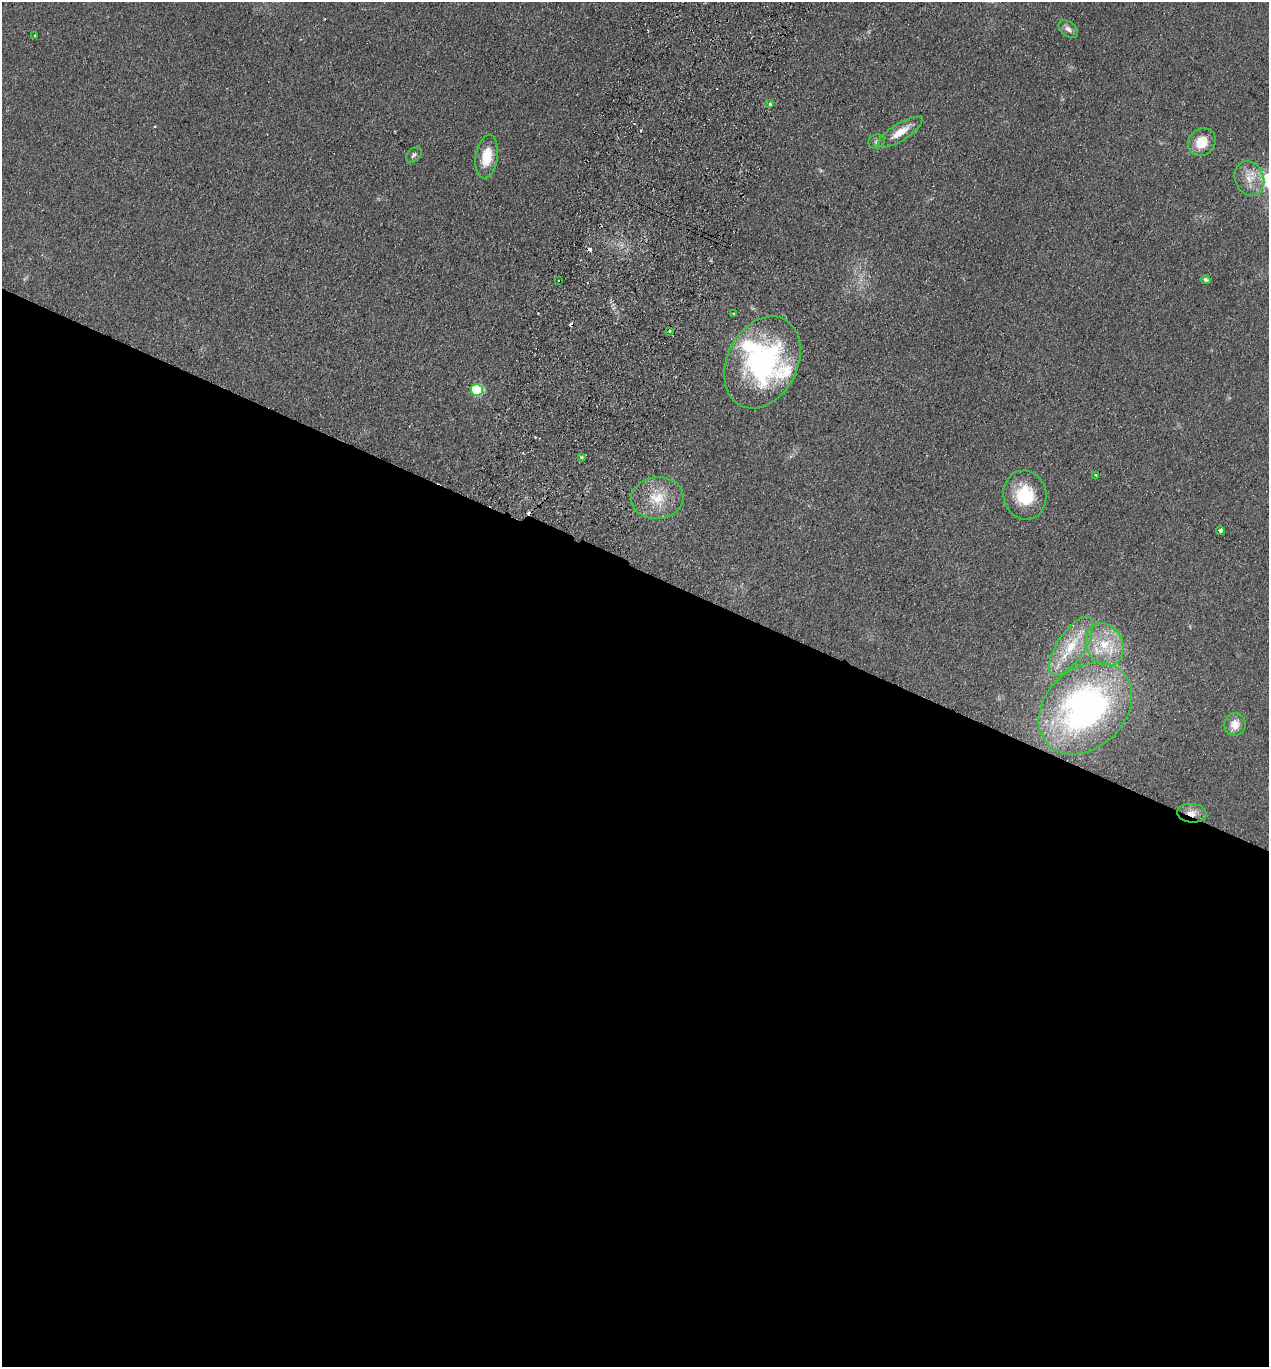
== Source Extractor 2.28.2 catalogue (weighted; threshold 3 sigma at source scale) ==
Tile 14 of 4 x 4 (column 2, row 4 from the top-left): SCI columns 1592-2858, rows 25-1389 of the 5586 x 5508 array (HDU 1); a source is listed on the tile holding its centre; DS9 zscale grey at full resolution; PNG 1271 x 1369 px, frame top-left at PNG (2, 2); each listed source drawn as its Kron ellipse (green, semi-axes under 4 px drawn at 4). Shown black and unused: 58% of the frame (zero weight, under 2 of 3 exposures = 3% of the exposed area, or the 3 px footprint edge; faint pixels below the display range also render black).
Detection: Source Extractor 2.28.2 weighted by HDU 2 'WHT'; one run over the whole footprint, this tile lists its part. Background 0.0768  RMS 0.0083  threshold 0.0373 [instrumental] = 3 sigma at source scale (4.5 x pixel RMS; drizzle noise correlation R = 1.50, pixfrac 1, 0.05/0.05 arcsec/px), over >= 5 px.
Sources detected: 34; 6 cosmic-ray / hot-pixel residue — neither listed nor drawn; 3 inside a brighter listed object's ellipse — not listed separately; the other 25 listed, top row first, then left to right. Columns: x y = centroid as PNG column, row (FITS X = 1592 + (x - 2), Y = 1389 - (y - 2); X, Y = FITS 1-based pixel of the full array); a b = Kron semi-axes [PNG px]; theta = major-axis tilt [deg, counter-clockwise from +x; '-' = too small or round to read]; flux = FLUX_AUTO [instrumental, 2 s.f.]
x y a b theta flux
1068 29 11 7 -39 3.6
34 35 3 2 - 0.67
770 104 3 3 - 3.7
900 132 26 8 32 13
877 142 8 7 - 2.4
1202 142 15 13 47 16
414 155 9 6 47 2.1
487 157 22 11 81 20
1249 178 17 14 -69 13
558 280 3 2 - 1.3
1206 280 5 4 - 2.3
733 314 3 3 - 1.5
669 331 4 3 - 1.2
762 362 48 35 63 140
477 390 6 6 - 56
581 457 3 3 - 1
1095 475 4 3 - 1.2
1025 495 24 21 -78 32
657 498 26 21 5 24
1220 531 4 3 - 12
1105 645 22 18 -63 25
1071 646 34 13 57 28
1085 708 52 39 43 240
1235 724 11 10 - 9.3
1192 813 15 9 -6 7.9
Overlapping masked pixels (flux is a lower limit): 1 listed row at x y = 1192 813